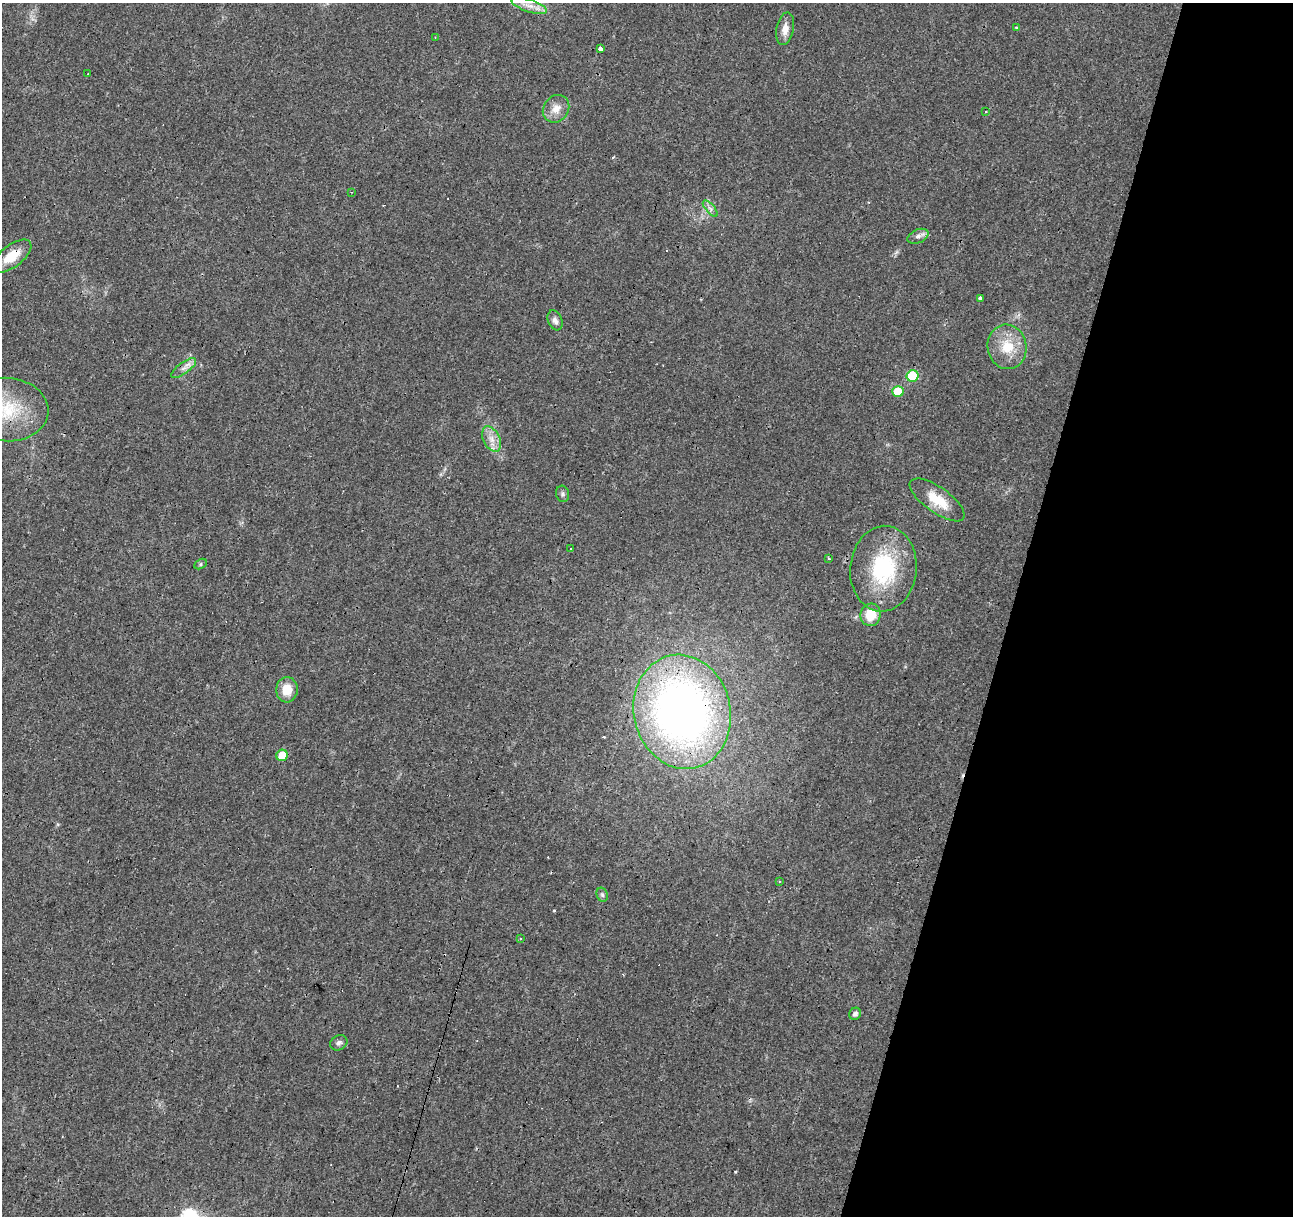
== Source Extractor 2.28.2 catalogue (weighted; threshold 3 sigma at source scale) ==
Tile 8 of 4 x 4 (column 4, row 2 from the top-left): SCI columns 3875-5165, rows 2643-3856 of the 5169 x 5349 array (HDU 1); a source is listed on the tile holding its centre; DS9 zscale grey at full resolution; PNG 1295 x 1218 px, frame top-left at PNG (2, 3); each listed source drawn as its Kron ellipse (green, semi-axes under 4 px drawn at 4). Shown black and unused: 22% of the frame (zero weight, under 3 of 4 exposures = <1% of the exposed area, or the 3 px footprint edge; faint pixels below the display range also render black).
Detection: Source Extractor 2.28.2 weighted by HDU 2 'WHT'; one run over the whole footprint, this tile lists its part. Background 0.0242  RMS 0.0031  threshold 0.0138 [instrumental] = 3 sigma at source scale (4.5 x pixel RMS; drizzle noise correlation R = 1.50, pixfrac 1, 0.0396/0.0396 arcsec/px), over >= 5 px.
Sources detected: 45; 10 cosmic-ray / hot-pixel residue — neither listed nor drawn; the other 35 listed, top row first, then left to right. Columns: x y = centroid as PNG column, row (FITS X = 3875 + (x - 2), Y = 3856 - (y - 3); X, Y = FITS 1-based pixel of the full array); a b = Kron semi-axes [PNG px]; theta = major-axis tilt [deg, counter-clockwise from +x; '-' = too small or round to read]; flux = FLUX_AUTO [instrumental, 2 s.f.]
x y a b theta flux
529 6 18 6 -18 2.8
1016 27 3 3 - 0.72
785 29 16 8 79 2.6
435 37 3 2 - 0.2
601 49 4 3 - 30
88 74 3 2 - 0.46
556 109 14 12 51 3.4
986 112 3 2 - 0.27
351 192 3 2 - 0.2
710 208 10 4 -49 1.1
918 236 11 6 24 1.2
12 256 23 11 37 6.6
980 299 3 3 - 23
555 320 10 7 -68 1.5
1007 347 22 19 -80 8.4
184 368 15 5 36 1.7
913 376 6 6 - 14
898 391 6 5 - 7.1
7 410 42 31 -4 20
492 439 13 8 -65 2.8
562 494 8 6 -74 0.84
937 500 32 12 -35 8.2
571 549 4 3 - 1.1
829 558 3 2 - 0.27
201 564 7 4 30 0.53
883 569 43 33 85 27
871 615 11 10 - 6.9
287 690 12 11 - 5.4
682 712 57 48 -77 190
282 755 6 5 - 4.4
779 881 3 3 - 0.28
602 895 7 5 -68 0.68
521 938 3 3 - 0.69
855 1014 6 5 - 0.99
339 1043 9 7 32 0.93
Overlapping masked pixels (flux is a lower limit): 2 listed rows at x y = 12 256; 682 712
Isophote crosses this tile's border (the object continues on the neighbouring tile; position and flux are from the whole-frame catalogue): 1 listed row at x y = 7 410